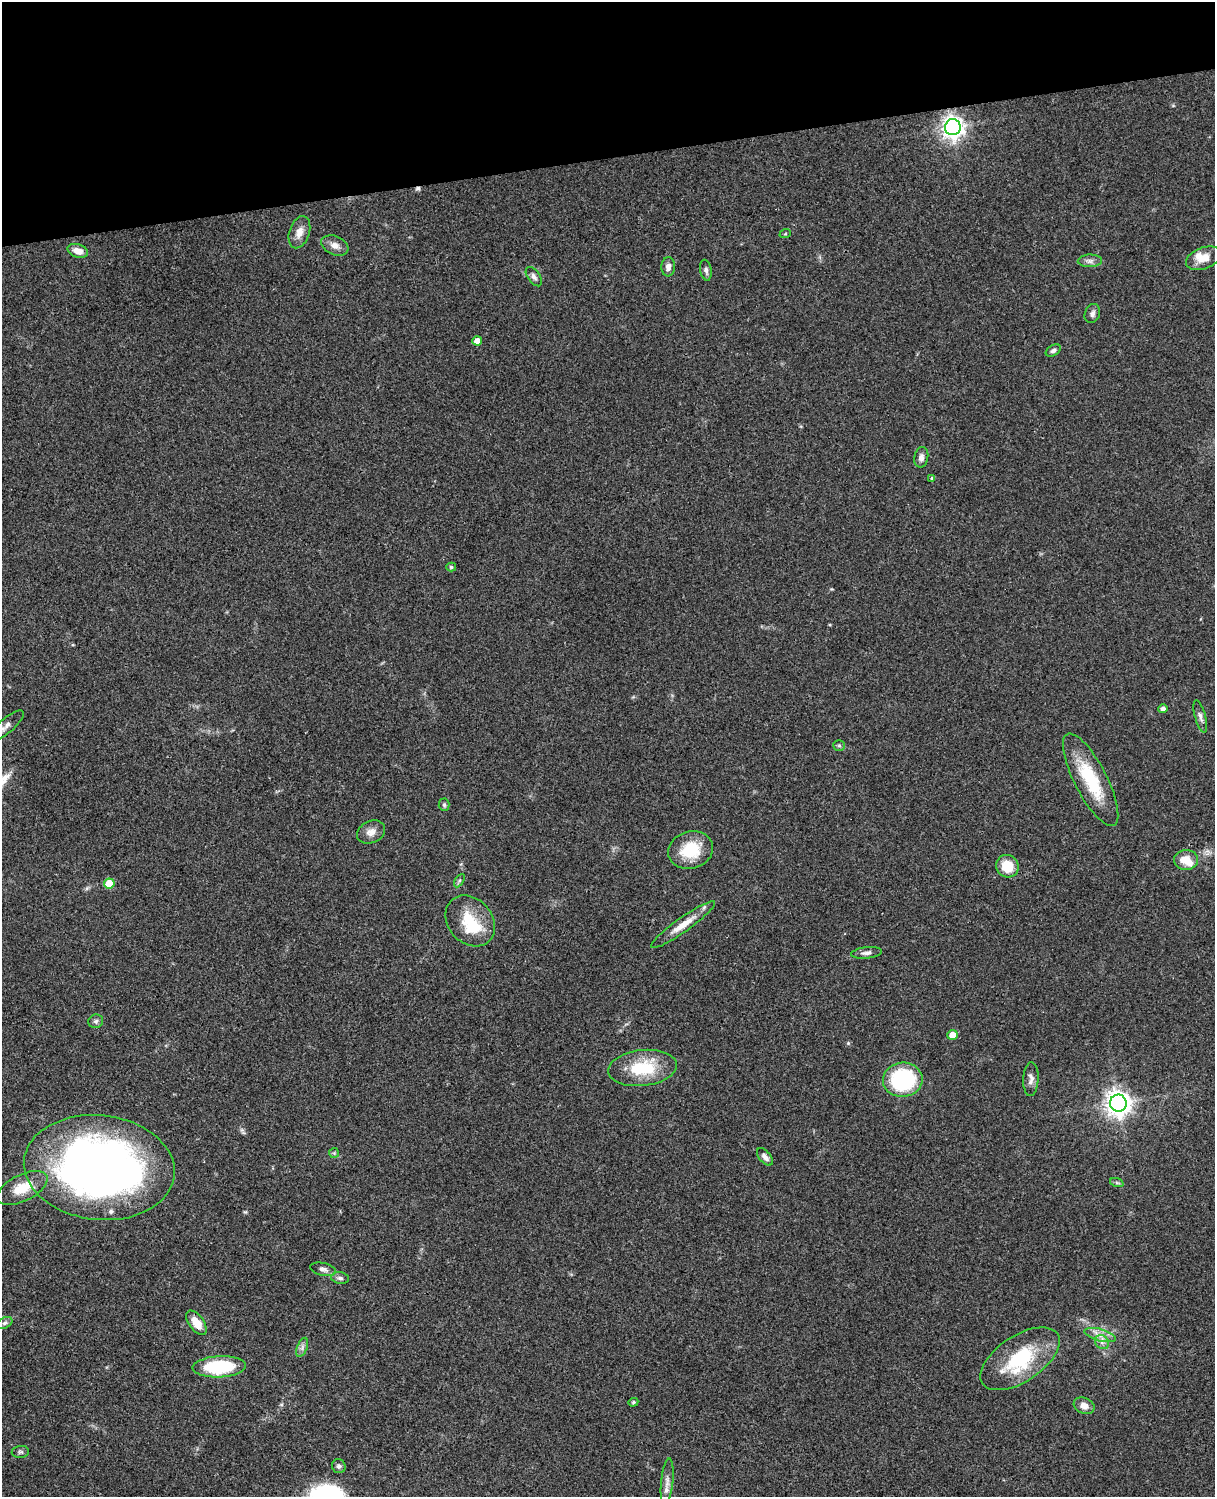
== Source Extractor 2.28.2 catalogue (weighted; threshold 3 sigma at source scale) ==
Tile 3 of 4 x 3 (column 3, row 1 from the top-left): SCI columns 2545-3757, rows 3269-4763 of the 5088 x 4927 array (HDU 1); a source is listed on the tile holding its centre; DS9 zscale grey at full resolution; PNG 1217 x 1499 px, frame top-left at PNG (2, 2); each listed source drawn as its Kron ellipse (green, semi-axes under 4 px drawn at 4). Shown black and unused: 10% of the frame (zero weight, under 3 of 4 exposures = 6% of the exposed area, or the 3 px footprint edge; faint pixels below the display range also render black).
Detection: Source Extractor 2.28.2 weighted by HDU 2 'WHT'; one run over the whole footprint, this tile lists its part. Background 0.0889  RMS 0.0061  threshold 0.0275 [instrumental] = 3 sigma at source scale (4.5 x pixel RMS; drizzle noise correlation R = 1.50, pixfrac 1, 0.05/0.05 arcsec/px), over >= 5 px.
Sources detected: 63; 1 cosmic-ray / hot-pixel residue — neither listed nor drawn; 6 inside a brighter listed object's ellipse — not listed separately; the other 56 listed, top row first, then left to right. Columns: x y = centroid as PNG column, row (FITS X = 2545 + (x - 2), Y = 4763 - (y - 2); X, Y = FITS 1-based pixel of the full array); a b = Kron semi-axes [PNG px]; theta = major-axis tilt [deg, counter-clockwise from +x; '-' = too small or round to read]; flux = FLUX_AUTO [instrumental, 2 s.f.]
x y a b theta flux
953 127 8 8 - 430
299 232 16 10 72 5.7
785 234 6 3 18 0.62
335 245 14 9 -23 4.4
78 251 10 6 -17 5.2
1204 258 18 10 20 7.8
1090 261 12 6 1 2.6
668 267 9 6 86 3.2
706 270 10 5 -80 2
534 277 11 6 -55 2.3
1092 314 10 7 71 2.2
477 341 5 4 - 4.4
1053 351 8 5 32 1.6
921 457 10 7 79 2.7
932 478 4 3 - 0.86
451 567 5 4 - 1.1
1163 709 4 4 - 2.4
1200 716 16 5 -75 2.6
6 726 22 7 40 4.4
839 745 6 5 - 0.95
1091 780 51 16 -63 32
444 805 6 5 - 1.2
371 832 15 11 25 4.8
691 850 23 18 16 21
1186 860 12 10 0 8.6
1007 866 11 11 - 13
459 881 7 4 58 1.1
109 883 5 5 - 14
470 921 28 22 -49 21
683 925 39 7 35 9.6
867 953 15 5 7 2.6
96 1021 7 6 - 1.7
952 1035 5 5 - 6.2
642 1068 34 18 7 28
1031 1079 17 7 87 3.5
903 1080 20 17 5 53
1118 1103 8 8 - 580
334 1153 5 5 - 0.82
765 1157 10 5 -48 2.6
99 1168 75 52 -6 410
1117 1183 7 4 -19 1
22 1188 27 13 26 15
323 1269 13 6 -13 2.6
340 1278 9 5 -8 1.8
5 1323 8 5 27 1.6
196 1323 14 7 -55 8.2
1100 1335 16 6 -16 4.5
1102 1342 8 6 -46 2.4
302 1347 10 5 68 2.1
1020 1359 45 23 34 42
219 1367 27 10 3 41
633 1402 5 4 - 0.82
1084 1406 11 8 -22 4.4
20 1452 9 6 4 1.3
339 1466 7 6 - 1.9
667 1482 23 6 84 3.6
Overlapping masked pixels (flux is a lower limit): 1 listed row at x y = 1020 1359
Isophote crosses this tile's border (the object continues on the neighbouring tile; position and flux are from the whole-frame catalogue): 1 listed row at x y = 6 726